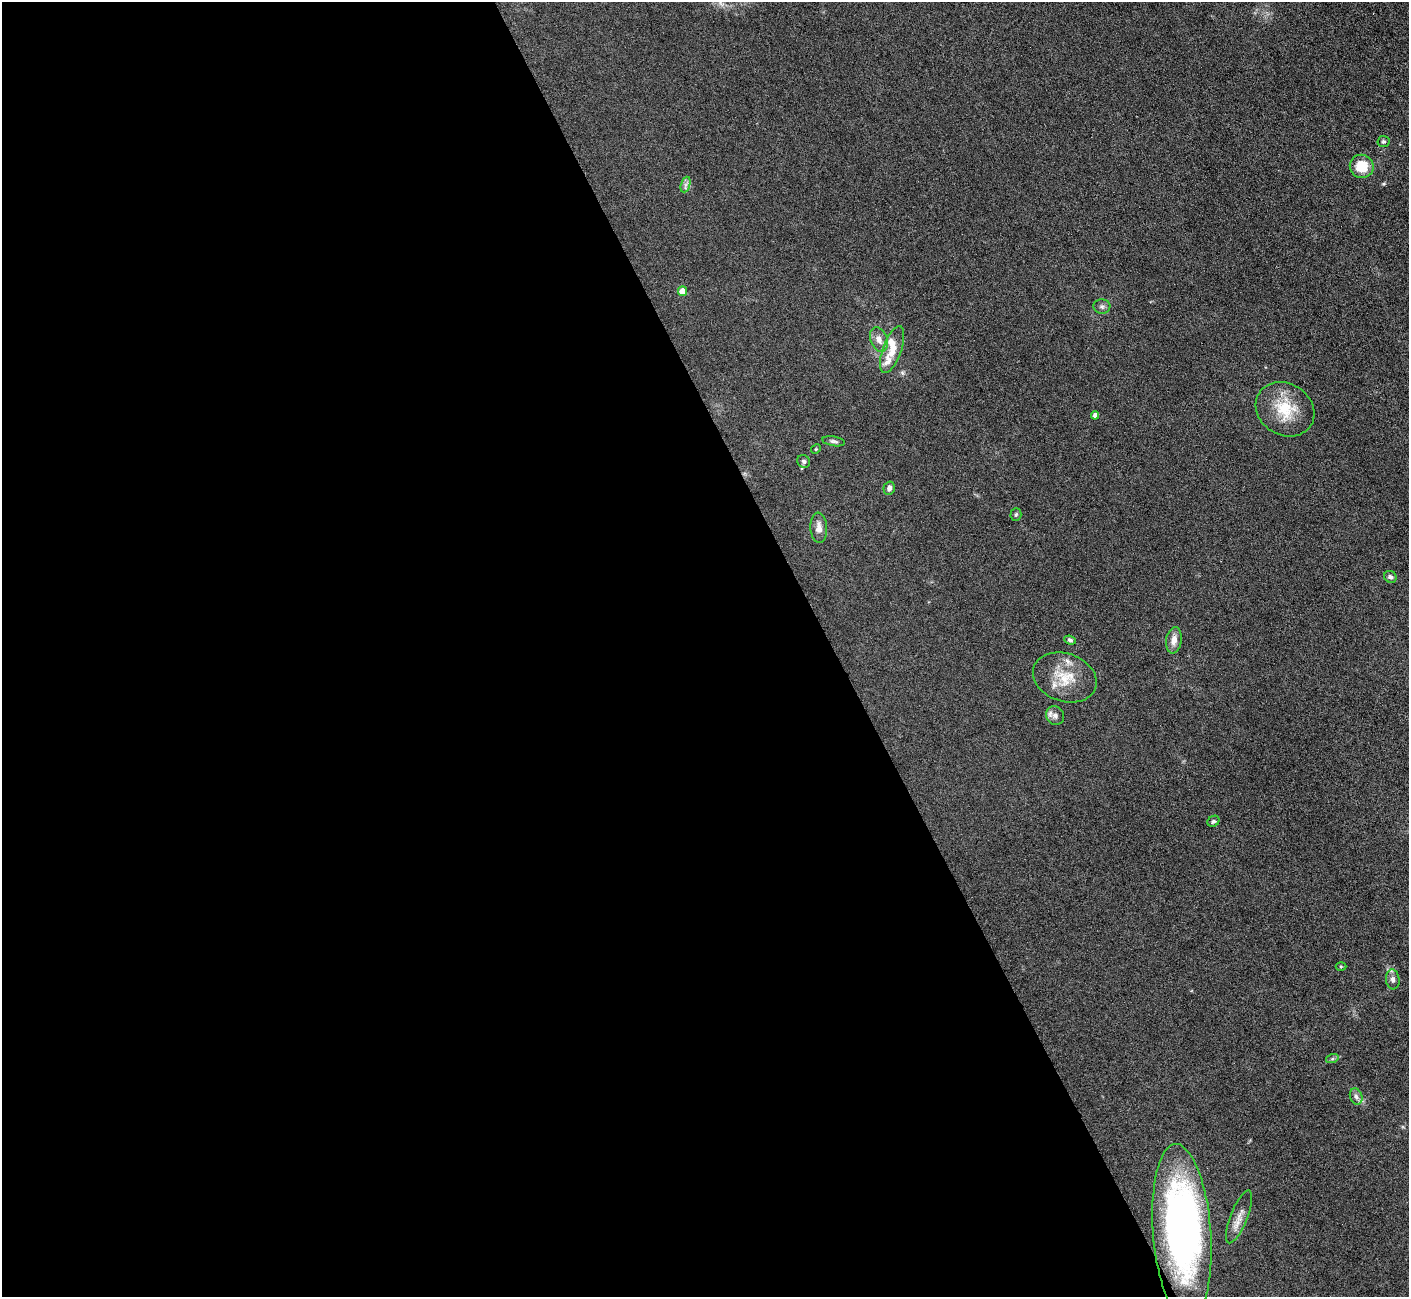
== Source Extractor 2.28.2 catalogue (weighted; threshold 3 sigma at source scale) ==
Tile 9 of 4 x 4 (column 1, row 3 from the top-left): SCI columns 1-1407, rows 1579-2873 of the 5627 x 5613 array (HDU 1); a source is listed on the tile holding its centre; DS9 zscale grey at full resolution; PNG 1411 x 1299 px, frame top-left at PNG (2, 2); each listed source drawn as its Kron ellipse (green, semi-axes under 4 px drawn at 4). Shown black and unused: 59% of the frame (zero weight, under 3 of 6 exposures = <1% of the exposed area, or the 3 px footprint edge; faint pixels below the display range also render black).
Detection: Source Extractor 2.28.2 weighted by HDU 2 'WHT'; one run over the whole footprint, this tile lists its part. Background 0.109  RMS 0.0089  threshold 0.0365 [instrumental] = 3 sigma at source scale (4.09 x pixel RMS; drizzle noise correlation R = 1.36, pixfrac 0.8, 0.05/0.05 arcsec/px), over >= 5 px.
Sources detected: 32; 1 inside a brighter object's white glare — neither listed nor drawn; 4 inside a brighter listed object's ellipse — not listed separately; the other 27 listed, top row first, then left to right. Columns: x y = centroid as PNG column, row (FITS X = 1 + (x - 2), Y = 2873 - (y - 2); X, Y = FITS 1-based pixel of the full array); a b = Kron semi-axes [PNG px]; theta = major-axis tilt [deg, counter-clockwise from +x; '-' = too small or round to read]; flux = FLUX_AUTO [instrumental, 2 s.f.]
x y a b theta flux
1383 141 6 5 - 1.5
1362 166 12 11 - 18
686 185 8 4 71 2.4
683 291 4 4 - 12
1102 306 8 7 - 2.5
879 339 12 8 -70 6.1
892 350 25 9 71 11
1285 409 30 25 -32 31
1095 415 4 4 - 3.7
834 441 11 5 -9 2.1
816 449 5 4 - 0.85
804 461 7 6 - 1.9
889 488 7 5 74 3.3
1016 514 6 5 - 1.3
819 528 15 8 -86 5.8
1390 577 6 6 - 2.1
1070 640 6 4 -22 1.6
1174 640 13 7 81 6.3
1065 677 32 24 -18 26
1055 716 10 8 -53 4.1
1213 821 6 5 - 1.4
1341 967 5 3 - 0.79
1393 979 10 7 -83 3.2
1332 1059 6 4 18 1.2
1356 1096 8 6 -72 2.8
1239 1217 28 8 68 8.1
1182 1233 89 29 -86 310
Overlapping masked pixels (flux is a lower limit): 1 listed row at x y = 1182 1233